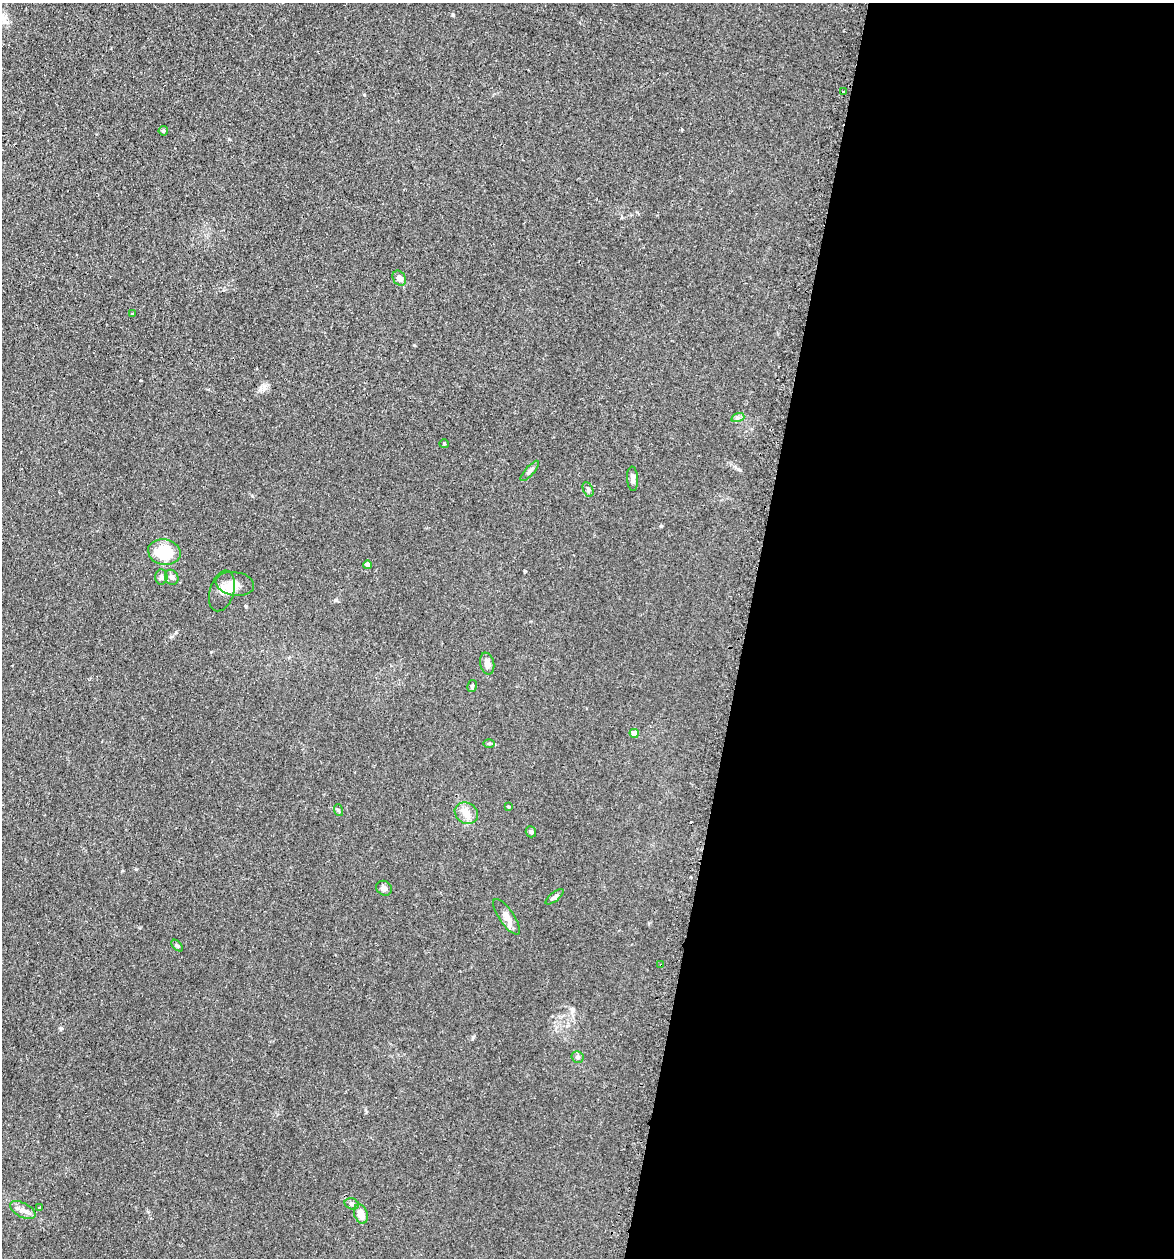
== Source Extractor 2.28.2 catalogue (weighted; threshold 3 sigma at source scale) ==
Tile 12 of 4 x 4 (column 4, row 3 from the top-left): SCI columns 3782-4953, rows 1280-2535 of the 5097 x 5069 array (HDU 1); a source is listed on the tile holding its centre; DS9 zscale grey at full resolution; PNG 1176 x 1260 px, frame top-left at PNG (2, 3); each listed source drawn as its Kron ellipse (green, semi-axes under 4 px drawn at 4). Shown black and unused: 37% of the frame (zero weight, under 2 of 3 exposures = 3% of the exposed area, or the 3 px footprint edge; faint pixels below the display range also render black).
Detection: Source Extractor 2.28.2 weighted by HDU 2 'WHT'; one run over the whole footprint, this tile lists its part. Background 0.0402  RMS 0.0056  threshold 0.025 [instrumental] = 3 sigma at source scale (4.5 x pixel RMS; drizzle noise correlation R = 1.50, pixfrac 1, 0.05/0.05 arcsec/px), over >= 5 px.
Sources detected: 34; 1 cosmic-ray / hot-pixel residue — neither listed nor drawn; the other 33 listed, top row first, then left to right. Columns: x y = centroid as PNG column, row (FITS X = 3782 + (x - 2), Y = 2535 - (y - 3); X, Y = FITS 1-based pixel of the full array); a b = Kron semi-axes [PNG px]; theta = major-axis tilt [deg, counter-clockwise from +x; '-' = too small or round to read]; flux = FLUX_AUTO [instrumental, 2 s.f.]
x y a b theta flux
843 92 3 2 - 0.87
163 131 5 4 - 1.2
399 278 8 6 -59 2.8
132 314 3 2 - 0.84
738 417 7 4 18 1.2
444 444 4 4 - 0.57
530 471 13 4 49 1.5
633 479 12 5 -87 2.1
588 489 8 5 -65 1.1
164 552 16 12 -11 17
367 565 4 4 - 3.2
161 577 7 6 - 1.4
172 577 8 6 -60 1.6
235 584 19 11 -9 6.8
222 591 21 12 73 5.6
487 664 11 7 -78 3
472 686 6 4 78 0.8
634 733 4 4 - 4.8
489 743 6 4 1 0.72
508 807 3 3 - 1.9
338 810 6 3 -71 0.67
466 813 12 10 -31 4.4
531 832 5 5 - 1
384 888 8 7 - 1.8
555 897 11 4 38 1.3
506 917 21 7 -55 4.4
177 946 7 4 -44 0.79
661 965 3 3 - 1.2
578 1057 6 6 - 1.4
352 1204 7 5 -16 1.2
39 1208 3 3 - 0.67
23 1210 14 7 -28 3.3
361 1214 10 6 -71 5.4
Overlapping masked pixels (flux is a lower limit): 1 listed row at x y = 661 965
Unlisted compact peaks at least as high as the median listed source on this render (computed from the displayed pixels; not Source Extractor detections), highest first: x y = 453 15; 738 469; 525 571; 136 869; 661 526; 61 1028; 335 600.